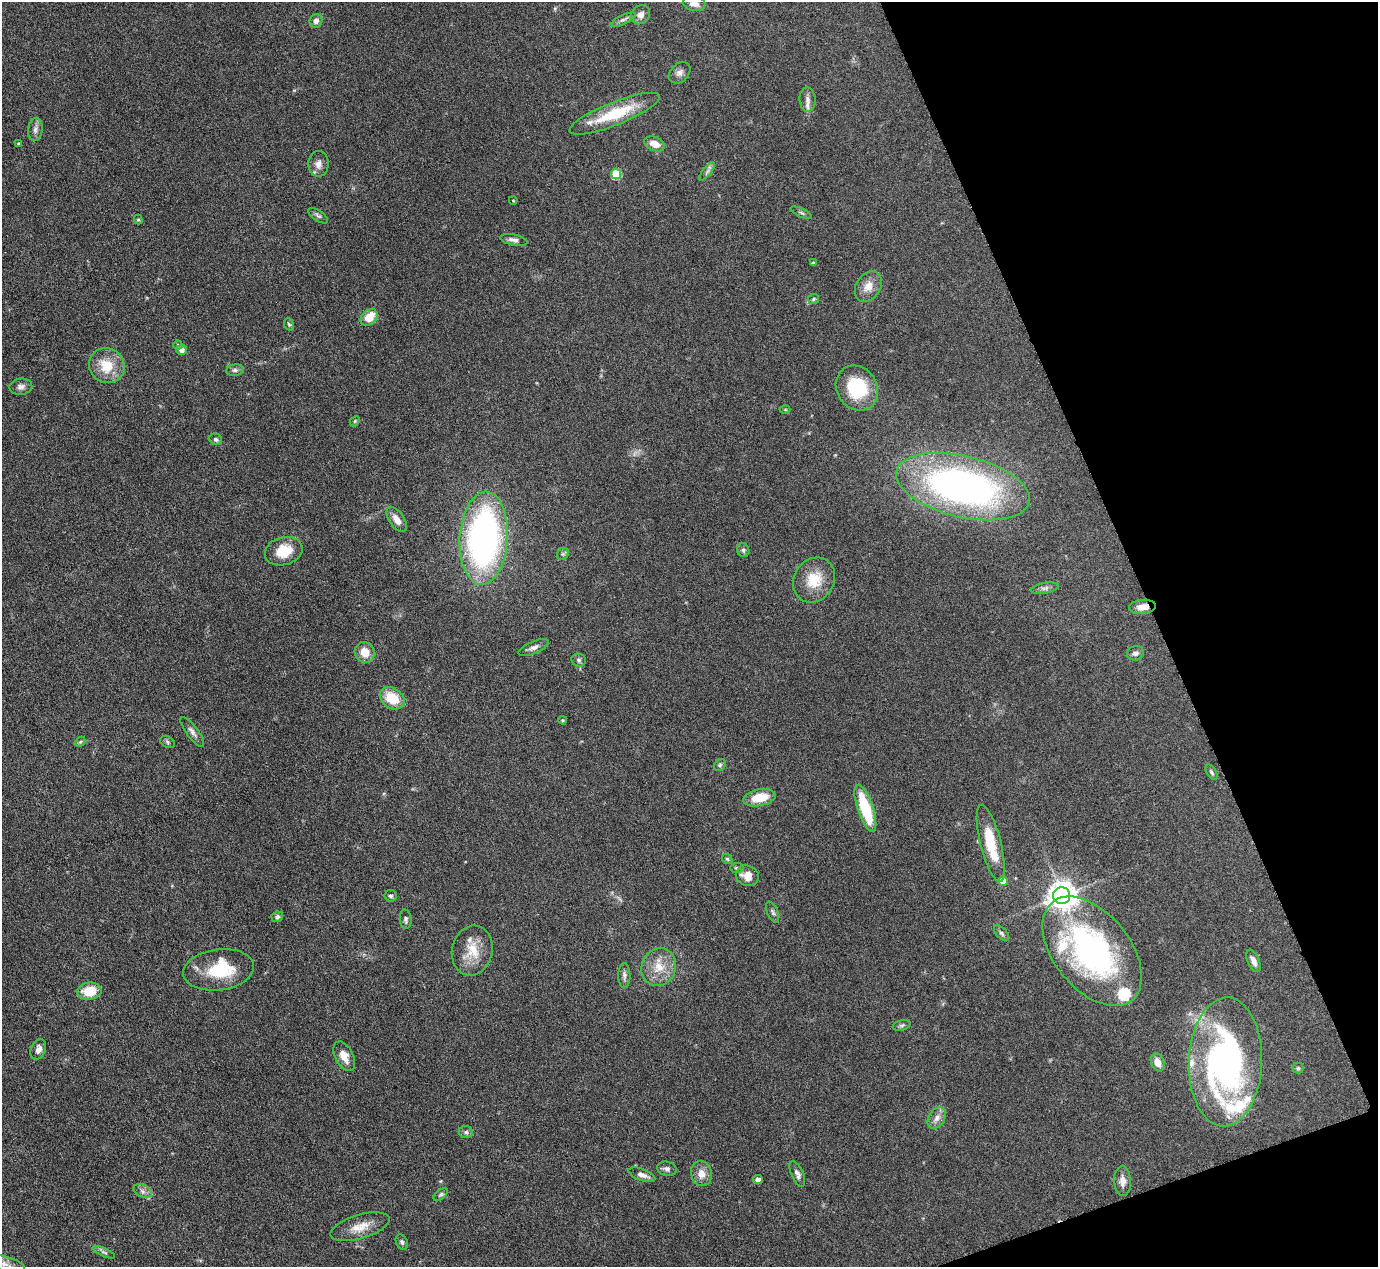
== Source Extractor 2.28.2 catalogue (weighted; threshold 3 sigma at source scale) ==
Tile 12 of 4 x 4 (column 4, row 3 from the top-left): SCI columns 4128-5503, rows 1414-2678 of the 5503 x 5489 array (HDU 1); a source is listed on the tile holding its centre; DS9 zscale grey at full resolution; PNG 1380 x 1269 px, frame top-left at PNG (2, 2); each listed source drawn as its Kron ellipse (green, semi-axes under 4 px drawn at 4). Shown black and unused: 18% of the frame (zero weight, under 3 of 6 exposures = <1% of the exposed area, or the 3 px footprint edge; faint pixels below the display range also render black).
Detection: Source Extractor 2.28.2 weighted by HDU 2 'WHT'; one run over the whole footprint, this tile lists its part. Background 0.0746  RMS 0.0042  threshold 0.0172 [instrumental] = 3 sigma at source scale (4.09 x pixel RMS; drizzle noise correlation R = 1.36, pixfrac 0.8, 0.05/0.05 arcsec/px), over >= 5 px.
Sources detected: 99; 7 inside a brighter listed object's ellipse — not listed separately; the other 92 listed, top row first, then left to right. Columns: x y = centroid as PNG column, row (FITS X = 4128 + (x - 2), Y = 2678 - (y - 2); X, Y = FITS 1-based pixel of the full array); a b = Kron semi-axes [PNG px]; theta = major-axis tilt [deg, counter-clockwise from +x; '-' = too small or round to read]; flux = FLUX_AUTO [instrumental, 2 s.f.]
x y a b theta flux
694 3 11 7 -11 2.6
640 15 10 9 - 2.5
623 20 14 4 25 1.3
316 21 7 6 - 1.7
680 73 12 9 43 2
807 99 12 8 -85 2.1
615 114 48 11 22 19
35 129 11 7 83 1.8
18 144 3 3 - 0.57
655 144 11 7 -22 4.1
318 164 13 10 -90 2.5
707 171 11 3 50 0.98
616 174 5 5 - 21
513 201 4 3 - 0.31
801 213 11 3 -24 0.72
318 216 11 5 -34 1
138 220 5 4 - 0.54
514 240 14 5 -11 1.7
813 263 3 3 - 0.68
868 286 16 12 58 4.5
814 299 5 5 - 0.61
369 317 9 7 42 6.5
289 324 6 4 -67 0.55
178 345 4 4 - 0.66
181 350 5 5 - 1.7
107 366 18 17 - 10
235 370 8 5 8 1.1
21 387 11 8 7 1.7
857 388 23 20 -56 21
785 409 5 3 - 0.37
355 421 6 4 47 0.51
216 439 6 5 - 0.9
963 487 68 30 -13 160
397 520 14 7 -54 3.3
484 538 46 24 86 150
743 550 7 6 - 0.87
284 551 19 14 16 9.4
563 554 6 5 - 0.7
814 580 23 20 55 11
1045 588 14 5 11 1.4
1143 607 13 7 5 3.2
534 647 16 6 24 1.9
365 652 10 10 - 5.2
1135 653 8 7 - 1.4
579 660 7 6 - 1
392 698 13 10 -35 11
563 720 4 3 - 0.44
192 732 18 6 -53 1.9
80 742 6 4 44 0.52
167 742 8 5 -28 0.79
720 765 6 5 - 0.82
1212 772 8 5 -58 0.83
759 798 16 8 11 8.1
865 808 25 8 -71 22
991 843 40 10 -76 14
727 859 6 4 -45 0.58
737 868 6 5 - 0.68
747 876 12 10 -22 4.3
1003 881 5 4 - 4.5
391 896 6 5 - 0.83
1062 896 8 8 - 510
773 912 11 5 -67 1
277 917 6 5 - 0.98
406 919 9 6 -85 1.1
1002 933 9 5 -48 0.94
472 951 25 20 77 9.3
1092 951 63 38 -51 100
1254 961 12 6 -65 2.2
659 967 19 17 67 7.9
219 970 35 20 7 17
624 976 12 6 -90 1.4
89 991 12 8 7 10
902 1025 9 5 14 0.88
38 1049 10 7 68 2.1
344 1056 16 9 -63 4.3
1158 1062 9 6 -67 3.4
1225 1062 64 36 88 130
1298 1068 5 5 - 0.59
937 1118 12 8 57 2.4
466 1132 7 6 - 0.98
667 1169 10 7 -13 1.4
701 1174 12 10 -79 3.8
797 1174 14 6 -65 1.7
642 1175 14 6 -20 2.3
758 1180 5 4 - 2.3
1122 1181 15 8 -87 2.8
142 1191 9 6 -28 1.5
441 1194 8 4 41 0.74
360 1227 31 12 17 6.7
402 1242 8 5 -63 0.91
104 1252 12 4 -25 1.1
4 1264 21 7 -13 4.1
Overlapping masked pixels (flux is a lower limit): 1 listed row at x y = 1143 607
Isophote crosses this tile's border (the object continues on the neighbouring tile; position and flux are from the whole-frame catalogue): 2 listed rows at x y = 694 3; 4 1264